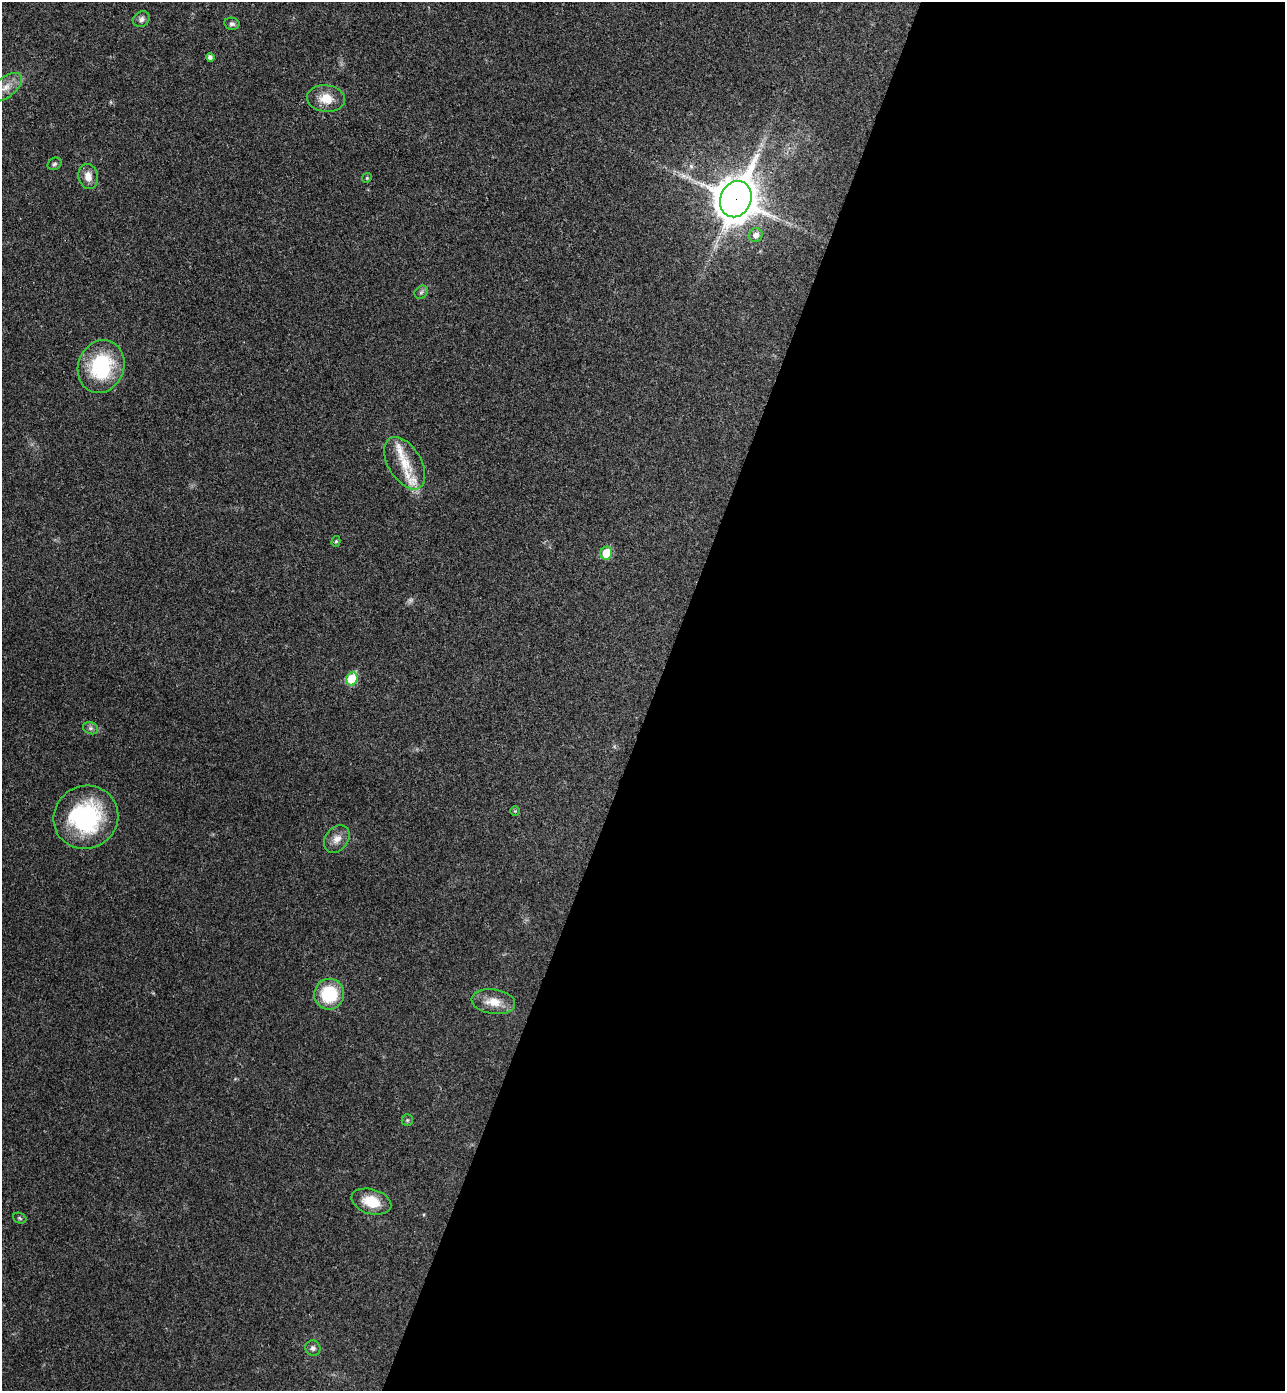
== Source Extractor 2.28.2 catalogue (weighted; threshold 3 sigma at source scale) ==
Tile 12 of 4 x 4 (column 4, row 3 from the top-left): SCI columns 4043-5325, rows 1419-2807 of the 5652 x 5613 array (HDU 1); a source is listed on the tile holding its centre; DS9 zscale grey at full resolution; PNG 1287 x 1393 px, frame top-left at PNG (2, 2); each listed source drawn as its Kron ellipse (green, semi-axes under 4 px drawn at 4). Shown black and unused: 49% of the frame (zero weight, under 3 of 4 exposures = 6% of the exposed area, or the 3 px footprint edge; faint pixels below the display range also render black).
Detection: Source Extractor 2.28.2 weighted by HDU 2 'WHT'; one run over the whole footprint, this tile lists its part. Background 0.0786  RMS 0.0047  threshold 0.0214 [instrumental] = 3 sigma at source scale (4.5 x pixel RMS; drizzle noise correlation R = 1.50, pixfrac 1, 0.05/0.05 arcsec/px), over >= 5 px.
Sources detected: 31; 1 too faint to see at this stretch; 1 long thin detection or spike segment (spike, bleed or trail) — neither listed nor drawn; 3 inside a brighter listed object's ellipse — not listed separately; the other 26 listed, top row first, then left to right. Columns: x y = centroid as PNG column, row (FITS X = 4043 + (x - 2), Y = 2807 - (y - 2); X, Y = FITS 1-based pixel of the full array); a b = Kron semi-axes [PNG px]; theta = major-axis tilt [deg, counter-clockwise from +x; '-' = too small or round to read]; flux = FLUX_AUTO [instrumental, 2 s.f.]
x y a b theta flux
141 19 9 7 37 2
232 24 7 6 - 1.4
210 57 4 4 - 1.7
6 87 19 10 39 6.3
326 99 19 13 -6 8.3
54 164 7 5 31 1.1
88 176 13 9 -79 4.9
367 178 5 4 - 0.53
736 199 18 15 68 1300
756 235 7 6 - 2.9
421 292 7 6 - 1.1
101 366 27 23 70 38
405 463 29 16 -59 11
336 541 5 4 - 0.74
606 553 6 6 - 12
352 679 7 5 65 19
91 728 8 6 -20 1.3
515 811 5 5 - 0.52
86 817 33 31 32 57
337 839 15 11 52 4.4
329 994 15 15 - 23
493 1002 22 12 -8 7.9
407 1120 6 5 - 0.83
371 1202 20 12 -16 11
20 1218 7 5 -23 0.78
313 1348 8 7 - 1.7
Overlapping masked pixels (flux is a lower limit): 1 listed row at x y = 736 199
Isophote crosses this tile's border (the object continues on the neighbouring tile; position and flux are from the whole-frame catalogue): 1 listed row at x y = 6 87